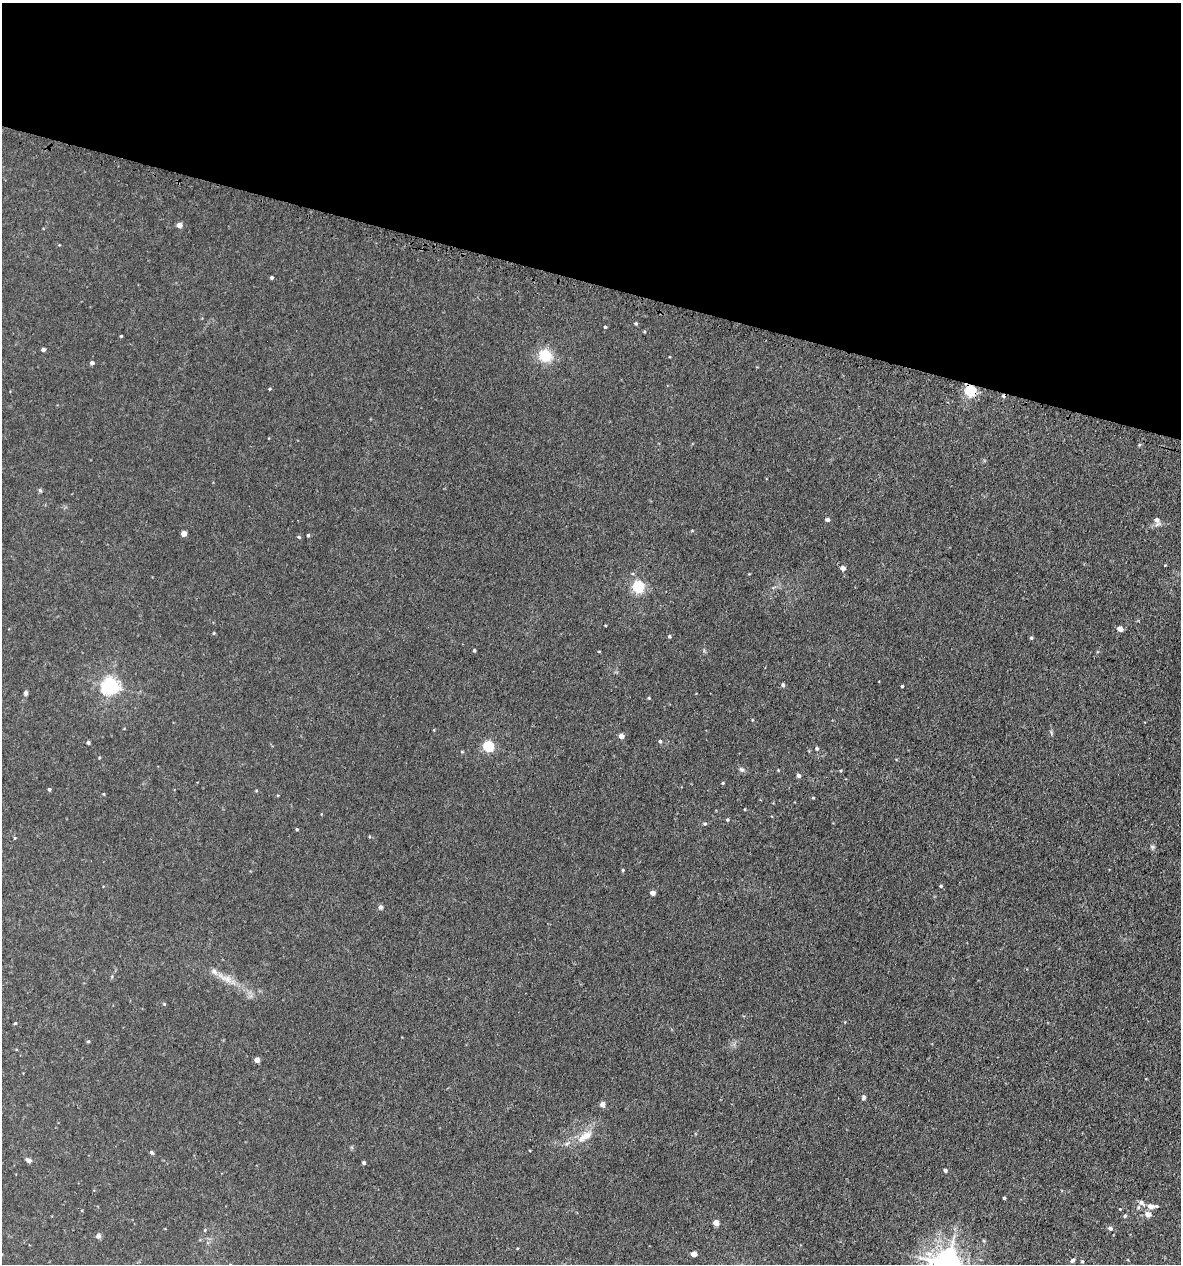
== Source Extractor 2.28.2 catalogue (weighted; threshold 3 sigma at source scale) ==
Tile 2 of 4 x 4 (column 2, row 1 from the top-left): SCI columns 1515-2693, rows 3837-5098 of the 5222 x 5150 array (HDU 1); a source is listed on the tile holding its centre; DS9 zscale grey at full resolution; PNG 1183 x 1266 px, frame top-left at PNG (2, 3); no overlay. Shown black and unused: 22% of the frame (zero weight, under 3 of 5 exposures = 5% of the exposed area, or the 3 px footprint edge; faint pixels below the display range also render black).
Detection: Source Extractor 2.28.2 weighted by HDU 2 'WHT'; one run over the whole footprint, this tile lists its part. Background 0.0181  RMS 0.0034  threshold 0.0152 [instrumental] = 3 sigma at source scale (4.5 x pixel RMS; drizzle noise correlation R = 1.50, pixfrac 1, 0.05/0.05 arcsec/px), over >= 5 px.
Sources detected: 77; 1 cosmic-ray / hot-pixel residue — not listed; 2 inside a brighter listed object's ellipse — not listed separately; the other 74 listed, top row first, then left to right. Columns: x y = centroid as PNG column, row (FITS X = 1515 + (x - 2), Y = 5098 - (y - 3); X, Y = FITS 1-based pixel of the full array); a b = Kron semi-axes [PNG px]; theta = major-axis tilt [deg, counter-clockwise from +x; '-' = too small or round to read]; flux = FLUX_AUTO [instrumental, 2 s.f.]
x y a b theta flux
179 225 5 4 - 2.2
272 277 4 4 - 0.56
636 323 5 4 - 0.43
605 327 3 3 - 0.4
121 336 3 3 - 0.33
43 349 4 4 - 0.89
545 356 15 14 - 7.5
92 363 4 4 - 0.95
269 389 4 3 - 0.29
970 391 5 5 - 37
40 490 5 4 - 0.54
827 520 4 4 - 1
1157 521 9 6 -77 1.6
184 533 4 4 - 2.8
308 535 4 4 - 0.39
299 537 4 4 - 0.43
1165 565 2 2 - 0.22
843 568 5 4 - 1.8
638 587 5 5 - 47
1120 629 5 4 - 2.3
214 633 4 4 - 0.3
669 636 5 4 - 0.46
1031 638 4 4 - 0.45
474 650 4 3 - 0.4
783 685 4 4 - 0.7
110 686 6 6 - 120
902 686 3 3 - 0.36
26 693 5 4 - 0.91
649 698 4 3 - 0.34
621 736 5 4 - 2.2
660 741 5 4 - 0.49
88 742 4 3 - 0.67
488 746 5 5 - 29
817 748 4 4 - 0.67
741 769 8 5 -29 0.77
798 775 4 4 - 0.93
723 783 4 3 - 0.34
49 789 4 4 - 0.48
104 794 5 3 - 0.24
813 798 4 3 - 0.26
727 820 5 4 - 0.42
705 824 5 5 - 0.51
297 829 3 3 - 0.38
15 838 5 3 - 0.28
1152 847 6 5 - 0.58
623 870 4 4 - 0.41
941 886 4 4 - 0.42
653 893 4 4 - 1.8
380 907 6 5 - 0.8
226 978 26 8 -26 4.3
164 1004 4 4 - 0.33
15 1023 4 3 - 0.37
88 1041 4 4 - 0.38
257 1060 4 4 - 2.6
863 1098 6 4 64 0.74
602 1104 5 4 - 2.1
585 1136 23 10 34 4.6
151 1152 5 4 - 0.56
29 1160 5 4 - 1.5
364 1163 4 4 - 0.61
945 1170 4 4 - 0.72
1004 1198 3 3 - 0.38
1141 1203 11 6 -40 1.4
1151 1206 7 5 -14 1.8
1148 1214 6 5 - 2.4
1125 1216 5 4 - 0.55
716 1223 4 4 - 3.4
1110 1228 5 5 - 1.1
205 1230 5 3 - 0.33
98 1236 6 6 - 0.97
694 1254 4 4 - 2.9
1072 1260 6 4 26 0.83
1082 1261 4 3 - 0.36
947 1264 10 8 -7 490
Overlapping masked pixels (flux is a lower limit): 1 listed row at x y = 970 391
Isophote crosses this tile's border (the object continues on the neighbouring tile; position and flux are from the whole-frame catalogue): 1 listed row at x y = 947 1264